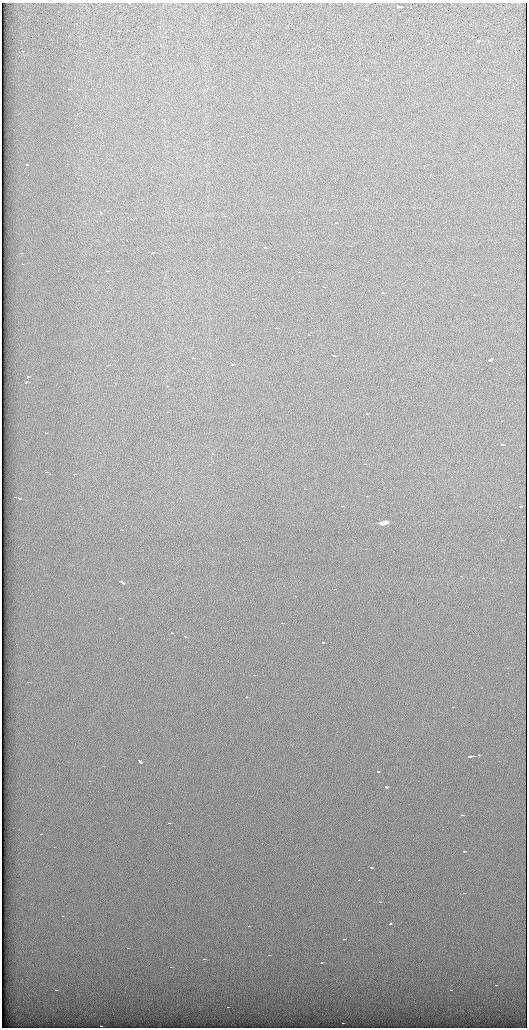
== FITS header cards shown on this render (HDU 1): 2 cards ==
NAXIS1  =                 1049 / length of data axis 1
NAXIS2  =                 2051 / length of data axis 2

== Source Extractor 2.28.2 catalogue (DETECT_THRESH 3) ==
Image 1049 x 2051 px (HDU 1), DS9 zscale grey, zoomed out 1/2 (1 PNG px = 2 x 2 image px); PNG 529 x 1030 px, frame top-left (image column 1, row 2050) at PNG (2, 3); no overlay
Background 1260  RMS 5.1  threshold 15.4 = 3 sigma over >= 5 px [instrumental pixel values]
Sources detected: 113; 13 cannot appear on this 1/2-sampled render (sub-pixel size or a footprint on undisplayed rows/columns) and are not listed; the other 100 listed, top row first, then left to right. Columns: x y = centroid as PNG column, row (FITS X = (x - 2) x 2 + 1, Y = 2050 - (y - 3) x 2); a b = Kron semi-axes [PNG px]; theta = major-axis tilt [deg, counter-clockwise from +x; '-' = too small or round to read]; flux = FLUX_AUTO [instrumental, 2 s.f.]
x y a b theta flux
128 3 2 1 - 5100
397 7 4 1 - 20000
400 7 3 1 - 14000
478 41 3 1 - 15000
22 51 2 1 - 4000
200 57 2 1 - 4600
365 80 2 1 - 9200
69 89 2 1 - 3000
241 136 2 1 - 2400
26 165 2 1 - 5500
100 213 2 1 - 4200
223 216 2 1 - 3200
335 223 2 1 - 5500
122 245 2 1 - 7500
349 246 2 1 - 3700
264 247 2 1 - 21000
152 252 3 2 - 10000
20 253 2 1 - 4700
106 271 2 1 - 4600
299 272 2 1 - 5100
323 287 2 1 - 10000
473 295 2 1 - 2900
252 299 2 1 - 6300
276 328 2 2 - 7000
308 335 2 1 - 4700
333 355 2 1 - 8000
193 358 2 1 - 4800
490 359 2 2 - 15000
489 360 2 1 - 16000
232 364 2 2 - 6600
108 365 2 1 - 8700
370 371 2 1 - 3200
27 377 2 2 - 10000
391 380 2 1 - 5700
26 382 2 2 - 9500
167 412 2 2 - 3600
367 414 2 1 - 3900
45 433 2 1 - 4500
501 445 2 1 - 31000
212 454 2 1 - 4100
364 464 2 1 - 3100
49 474 2 1 - 3000
74 474 2 1 - 8300
304 489 2 1 - 5300
366 496 2 1 - 3700
14 497 2 1 - 12000
18 498 2 1 - 13000
341 506 2 1 - 2500
519 506 2 1 - 7700
523 516 2 1 - 2900
382 523 5 3 - 29000
121 530 2 2 - 4200
243 540 2 1 - 2600
501 540 2 2 - 4200
365 549 2 1 - 2700
460 576 2 1 - 1500
482 578 2 1 - 6100
120 581 2 1 - 10000
122 583 3 2 - 17000
334 589 2 1 - 4200
120 618 2 1 - 3700
281 623 2 1 - 4700
171 633 2 2 - 3000
185 636 2 1 - 3900
322 642 2 2 - 13000
507 668 2 1 - 3500
254 675 2 2 - 4200
28 682 2 1 - 3300
246 697 2 1 - 9800
452 707 2 1 - 3100
478 755 2 2 - 14000
471 756 6 1 6 27000
139 761 4 2 - 30000
103 766 2 1 - 3600
377 772 2 2 - 11000
89 781 2 1 - 2100
385 787 3 2 - 14000
461 815 2 1 - 9200
168 823 2 1 - 4500
40 834 2 1 - 4900
53 847 2 1 - 5500
463 851 2 1 - 8000
371 867 2 2 - 7800
358 880 2 1 - 4100
463 893 2 1 - 5500
379 902 2 1 - 7700
62 916 2 1 - 2900
390 924 2 1 - 24000
248 926 2 1 - 6900
344 939 2 1 - 2400
127 948 2 1 - 4700
268 955 2 1 - 4000
203 959 2 1 - 6900
321 963 2 1 - 10000
170 967 2 1 - 2800
495 985 2 1 - 3100
55 990 2 1 - 22000
450 990 2 1 - 2300
342 1023 2 1 - 4100
100 1026 2 1 - 7500
At the frame edge (FLAGS 8, measured only in part): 1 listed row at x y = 128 3
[13 sub-pixel or undisplayed-footprint detections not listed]